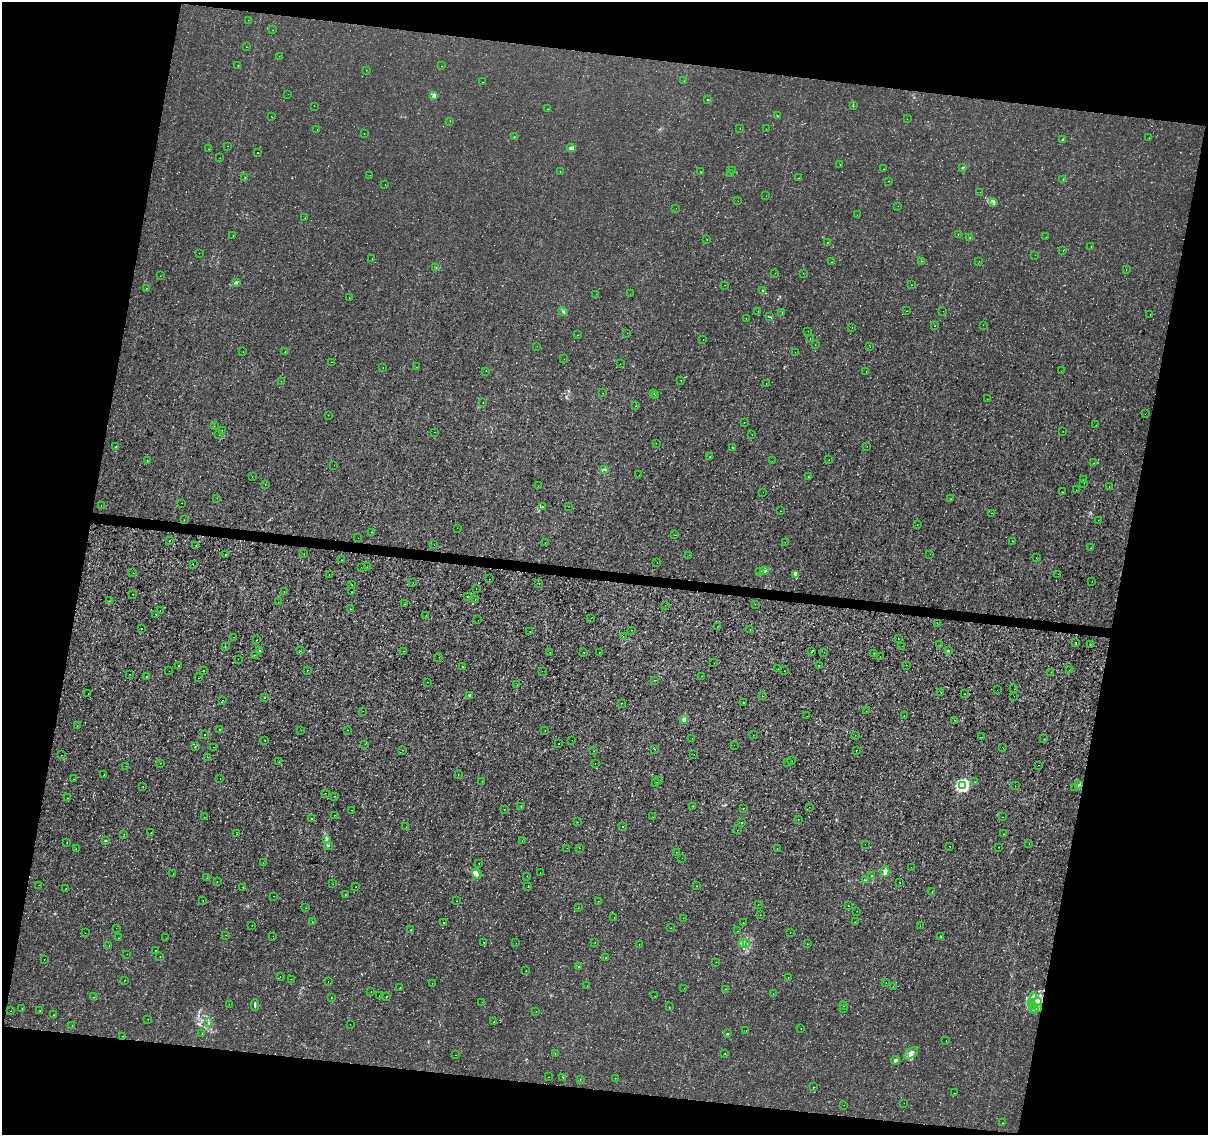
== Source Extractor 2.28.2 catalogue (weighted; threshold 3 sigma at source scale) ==
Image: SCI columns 10-4830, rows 284-4815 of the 4830 x 5040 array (HDU 1 of 3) = the unmasked area's bounding box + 8 px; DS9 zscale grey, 4 x 4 block average (1 PNG px = mean of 4 x 4 image px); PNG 1210 x 1137 px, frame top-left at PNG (2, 2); each listed source drawn as its Kron ellipse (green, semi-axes under 4 px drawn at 4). Shown black and unused: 24% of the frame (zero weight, under 3 of 4 exposures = <1% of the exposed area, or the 3 px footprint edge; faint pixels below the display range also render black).
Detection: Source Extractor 2.28.2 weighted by HDU 2 'WHT'. Background -8.36e-05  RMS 7.9e-04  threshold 0.00354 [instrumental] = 3 sigma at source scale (4.5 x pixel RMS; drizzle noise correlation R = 1.50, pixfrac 1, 0.0396/0.0396 arcsec/px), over >= 5 px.
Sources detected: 528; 16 too faint to see at this stretch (4 x 4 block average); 5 cosmic-ray / hot-pixel residue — neither listed nor drawn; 7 coinciding with a brighter row at this scale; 10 inside a brighter listed object's ellipse — not listed separately; the other 490 listed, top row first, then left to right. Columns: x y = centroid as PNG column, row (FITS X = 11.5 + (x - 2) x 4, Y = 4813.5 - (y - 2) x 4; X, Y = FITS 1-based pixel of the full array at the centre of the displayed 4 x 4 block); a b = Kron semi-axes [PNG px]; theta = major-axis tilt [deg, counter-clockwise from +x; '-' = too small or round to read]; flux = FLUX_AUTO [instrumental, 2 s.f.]
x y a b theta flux
248 20 2 2 - 0.076
273 30 2 2 - 0.11
246 47 2 2 - 0.12
279 56 2 2 - 0.12
238 66 2 2 - 0.13
442 66 2 2 - 0.087
366 70 2 2 - 0.11
684 81 2 2 - 0.076
483 82 2 2 - 0.078
288 94 2 2 - 0.09
434 96 3 3 - 2.1
707 100 3 2 - 0.23
314 106 2 2 - 0.088
853 106 3 2 - 0.33
548 109 2 2 - 0.12
271 116 2 2 - 0.093
777 116 2 2 - 0.27
907 119 2 2 - 0.082
450 121 2 2 - 0.059
740 129 2 2 - 0.11
766 129 2 2 - 0.094
317 130 2 2 - 0.079
364 134 2 2 - 0.088
514 137 2 2 - 0.17
1149 138 2 2 - 0.092
1063 140 3 2 - 0.82
227 146 2 2 - 0.33
571 148 4 3 - 1.2
209 149 2 2 - 0.1
258 153 2 2 - 0.28
220 158 2 2 - 0.13
840 164 2 2 - 0.19
962 167 2 2 - 0.29
884 169 2 2 - 0.15
733 171 2 2 - 0.1
560 172 2 2 - 0.1
700 172 2 2 - 0.11
731 173 2 2 - 0.098
370 175 2 2 - 0.1
245 178 2 2 - 0.42
799 178 2 2 - 0.089
1063 179 2 2 - 0.21
888 181 2 2 - 0.11
385 184 2 2 - 0.2
980 192 2 2 - 0.091
766 196 2 2 - 0.076
738 201 2 2 - 0.059
994 202 4 3 - 0.92
898 206 2 2 - 0.14
676 208 2 2 - 0.055
857 215 2 2 - 0.06
305 218 2 2 - 0.12
958 234 2 2 - 0.52
233 235 2 2 - 0.11
970 237 2 2 - 0.2
1046 237 2 2 - 0.099
707 240 2 2 - 0.099
827 242 2 2 - 0.12
1091 247 2 2 - 0.19
1063 251 2 2 - 0.33
199 253 2 2 - 0.065
1035 255 2 2 - 0.11
372 259 2 2 - 0.074
922 261 2 2 - 0.082
979 261 2 2 - 0.11
831 262 2 2 - 0.2
436 268 2 2 - 0.17
1126 270 2 2 - 0.1
775 273 2 2 - 0.075
803 273 2 2 - 0.078
160 276 2 2 - 0.08
236 283 3 2 - 0.52
725 285 2 2 - 0.097
912 285 2 2 - 0.098
146 288 2 2 - 0.13
763 290 3 2 - 0.43
596 294 2 2 - 0.085
630 294 2 2 - 0.16
349 298 2 2 - 0.26
758 311 2 2 - 0.18
907 311 2 2 - 0.14
943 311 2 2 - 0.077
563 312 5 2 - 0.88
782 312 2 2 - 0.12
1150 315 2 2 - 0.13
769 317 2 2 - 0.24
746 318 2 2 - 0.13
983 325 2 2 - 0.094
935 326 2 2 - 0.32
852 328 2 2 - 0.097
808 331 2 2 - 0.075
627 333 2 2 - 0.075
577 335 2 2 - 0.094
810 338 2 2 - 0.13
703 340 2 2 - 0.082
815 345 2 2 - 0.1
537 346 2 2 - 0.084
870 347 2 2 - 0.079
243 352 2 2 - 0.094
285 352 2 2 - 0.17
795 352 2 2 - 0.095
564 359 2 2 - 0.069
331 362 2 2 - 0.1
620 364 2 2 - 0.054
383 367 2 2 - 0.11
416 367 2 2 - 0.15
486 371 2 2 - 0.079
1061 371 2 2 - 0.068
866 372 2 2 - 0.22
681 380 2 2 - 0.15
281 381 2 2 - 0.13
766 383 2 2 - 0.1
603 393 2 2 - 0.086
654 394 2 2 - 0.12
655 396 2 2 - 0.088
987 399 2 2 - 0.07
483 403 2 2 - 0.11
636 406 2 2 - 0.51
1145 414 2 2 - 0.12
328 415 2 2 - 0.079
744 423 2 2 - 0.11
1096 425 2 2 - 0.073
214 426 2 2 - 0.09
222 430 2 2 - 0.14
1063 431 2 2 - 0.12
434 432 2 2 - 0.17
219 435 2 2 - 0.063
752 435 2 2 - 0.095
656 443 2 2 - 0.14
867 446 2 2 - 0.093
115 447 2 2 - 0.45
733 447 2 2 - 0.18
710 457 2 2 - 0.25
147 460 2 2 - 0.59
829 460 2 2 - 0.078
772 461 2 2 - 0.16
1094 463 2 2 - 0.35
334 465 2 2 - 0.052
604 469 3 2 - 0.35
639 475 2 2 - 0.12
252 477 2 2 - 0.1
808 477 2 2 - 0.22
1083 480 2 2 - 0.078
1084 483 2 2 - 0.077
265 484 2 2 - 0.096
538 486 2 2 - 0.082
1109 486 2 2 - 0.08
1076 490 2 2 - 0.088
763 492 2 2 - 0.13
1062 492 2 2 - 0.21
217 498 2 2 - 0.064
950 499 2 2 - 0.08
181 503 2 2 - 0.087
101 505 2 2 - 0.13
569 506 2 2 - 0.17
542 507 2 2 - 0.16
781 511 2 2 - 0.097
992 513 2 2 - 0.07
184 520 2 2 - 0.12
1098 520 2 2 - 0.098
917 525 2 2 - 0.076
457 528 2 2 - 0.06
371 532 2 2 - 0.099
675 535 2 2 - 0.14
358 538 2 2 - 0.14
170 541 2 2 - 0.13
1012 541 2 2 - 0.13
785 542 2 2 - 0.13
545 543 2 2 - 0.08
196 545 2 2 - 0.13
434 545 2 2 - 0.077
1091 548 2 2 - 0.09
225 554 2 2 - 0.38
304 554 2 2 - 0.13
930 554 2 2 - 0.24
689 555 2 2 - 0.056
1036 557 2 2 - 0.09
342 560 2 2 - 0.1
657 562 2 2 - 0.13
193 565 2 2 - 0.15
361 567 2 2 - 0.14
367 567 2 2 - 0.2
764 571 4 3 - 1.2
759 572 3 2 - 0.46
133 573 2 2 - 0.15
796 574 4 3 - 1.7
1058 574 2 2 - 0.076
329 575 2 2 - 0.14
489 579 2 2 - 0.077
1092 582 2 2 - 0.094
413 583 2 2 - 0.099
539 583 2 2 - 0.094
352 584 2 2 - 0.18
476 589 2 2 - 0.17
284 592 2 2 - 0.14
351 592 2 2 - 0.24
133 594 2 2 - 0.14
467 597 2 2 - 0.11
475 599 2 2 - 0.18
109 601 2 2 - 0.097
278 602 2 2 - 0.055
404 604 2 2 - 0.079
755 604 2 2 - 0.079
665 605 2 2 - 0.19
350 609 2 2 - 0.22
160 610 2 2 - 0.071
156 615 2 2 - 0.13
426 615 2 2 - 0.091
591 618 2 2 - 0.082
478 620 2 2 - 0.064
937 623 2 2 - 0.11
718 626 2 2 - 0.16
141 629 2 2 - 0.23
750 629 2 2 - 0.096
631 630 2 2 - 0.16
530 632 2 2 - 1.2
623 636 2 2 - 0.2
233 637 2 2 - 0.093
898 639 2 2 - 0.29
257 640 2 2 - 0.12
1076 642 2 2 - 0.19
940 645 2 2 - 0.11
1090 645 2 2 - 0.096
902 646 2 2 - 0.093
225 647 2 2 - 0.13
259 651 2 2 - 0.15
300 651 2 2 - 0.54
403 651 2 2 - 0.18
948 651 2 2 - 0.36
550 652 2 2 - 0.13
584 652 2 2 - 0.41
599 652 2 2 - 0.18
812 652 2 2 - 0.51
824 652 2 2 - 0.055
874 653 2 2 - 0.13
254 655 2 2 - 0.17
880 656 2 2 - 0.38
439 657 2 2 - 0.08
238 659 2 2 - 0.07
714 663 2 2 - 0.093
179 665 2 2 - 0.29
819 665 2 2 - 0.2
906 665 2 2 - 0.082
462 666 2 2 - 0.13
778 669 2 2 - 0.11
203 670 2 2 - 0.16
307 670 2 2 - 0.13
1069 670 2 2 - 0.083
169 671 2 2 - 0.06
542 671 2 2 - 0.18
784 671 2 2 - 0.1
1051 672 2 2 - 0.096
129 674 2 2 - 0.17
146 676 2 2 - 0.25
701 676 2 2 - 0.21
199 678 2 2 - 0.19
654 680 2 2 - 0.29
428 682 2 2 - 0.48
517 685 2 2 - 0.13
1014 689 2 2 - 0.084
997 690 2 2 - 0.057
941 692 2 2 - 0.11
88 693 2 2 - 0.32
964 694 2 2 - 0.12
469 695 3 2 - 0.4
762 696 2 2 - 0.23
1014 696 2 2 - 0.071
265 698 2 2 - 0.18
222 700 2 2 - 0.29
621 703 2 2 - 0.14
743 703 2 2 - 0.35
363 711 2 2 - 0.089
866 711 2 2 - 0.062
904 715 2 2 - 0.087
807 716 2 2 - 0.23
684 719 2 2 - 8.8
955 720 2 2 - 0.15
77 726 2 2 - 0.23
219 729 2 2 - 0.52
301 730 2 2 - 0.26
348 730 2 2 - 0.16
545 730 2 2 - 0.19
205 735 2 2 - 0.21
753 735 2 2 - 0.11
855 735 2 2 - 0.077
982 737 2 2 - 0.076
692 738 2 2 - 0.063
1044 739 2 2 - 0.088
265 740 2 2 - 0.2
572 740 2 2 - 0.069
365 744 2 2 - 0.098
559 744 2 2 - 0.19
734 745 2 2 - 0.099
195 747 2 2 - 0.15
213 747 2 2 - 0.17
1003 748 2 2 - 0.098
655 749 2 2 - 0.096
402 750 2 2 - 0.074
856 750 2 2 - 0.69
594 751 2 2 - 0.1
694 754 2 2 - 0.088
62 755 2 2 - 0.077
207 757 2 2 - 0.26
791 761 2 2 - 0.07
279 762 2 2 - 0.078
161 763 2 2 - 0.1
595 763 2 2 - 0.13
788 763 2 2 - 0.092
1038 765 2 2 - 0.11
126 766 2 2 - 0.14
458 774 2 2 - 0.15
104 775 2 2 - 0.5
74 779 2 2 - 0.13
220 779 2 2 - 0.26
658 780 2 2 - 0.082
482 781 2 2 - 0.088
656 782 2 2 - 0.13
975 782 2 2 - 0.069
1078 785 2 2 - 0.37
962 786 3 3 - 65
1015 786 2 2 - 0.092
143 787 2 2 - 0.15
1075 787 2 2 - 0.13
325 793 2 2 - 0.14
334 796 2 2 - 0.13
68 798 2 2 - 0.34
521 806 2 2 - 0.16
693 806 2 2 - 0.091
809 807 2 2 - 0.11
744 808 2 2 - 0.12
504 809 2 2 - 0.19
351 810 2 2 - 0.097
334 815 2 2 - 0.15
204 817 2 2 - 0.22
653 817 2 2 - 0.11
1003 817 2 2 - 0.11
312 819 2 2 - 0.6
798 819 2 2 - 0.13
577 822 2 2 - 0.15
742 823 2 2 - 0.28
623 826 2 2 - 0.51
406 827 2 2 - 0.082
737 830 2 2 - 0.056
151 833 2 2 - 0.15
124 834 2 2 - 0.15
236 834 2 2 - 0.18
1003 834 2 2 - 0.14
105 840 3 2 - 0.34
327 840 3 2 - 0.67
522 841 2 2 - 0.12
67 842 2 2 - 0.13
865 844 2 2 - 0.11
1029 844 2 2 - 0.083
328 846 2 2 - 0.26
950 846 2 2 - 0.35
999 847 2 2 - 0.12
567 848 2 2 - 0.086
579 848 2 2 - 0.23
777 848 2 2 - 0.13
76 849 2 2 - 0.068
676 852 2 2 - 0.074
682 858 2 2 - 0.084
263 863 2 2 - 0.091
479 863 2 2 - 0.12
911 867 2 2 - 0.088
885 872 6 3 75 2.5
540 873 2 2 - 0.083
173 874 2 2 - 0.087
477 874 5 3 - 1.3
871 875 2 2 - 0.12
527 876 2 2 - 0.08
207 878 2 2 - 0.17
866 880 2 2 - 0.16
217 881 2 2 - 0.19
900 883 2 2 - 0.16
333 884 2 2 - 0.19
39 885 2 2 - 0.11
697 886 2 2 - 0.13
243 887 2 2 - 0.18
356 887 2 2 - 0.22
528 887 2 2 - 0.084
65 889 2 2 - 0.12
932 892 2 2 - 0.12
345 895 2 2 - 0.11
274 896 2 2 - 0.095
203 900 2 2 - 0.38
456 901 2 2 - 0.14
598 901 2 2 - 0.11
758 905 2 2 - 0.086
848 906 2 2 - 0.46
306 908 2 2 - 0.26
578 908 2 2 - 0.15
857 911 2 2 - 0.072
760 915 2 2 - 0.078
614 917 2 2 - 0.067
683 918 2 2 - 0.1
312 922 2 2 - 0.1
444 922 2 2 - 0.85
743 922 2 2 - 0.33
855 922 2 2 - 0.22
252 925 2 2 - 0.18
920 926 2 2 - 0.095
116 928 2 2 - 0.11
671 928 2 2 - 0.081
411 930 2 2 - 0.17
737 931 2 2 - 0.17
85 933 2 2 - 0.12
790 933 2 2 - 0.077
226 935 2 2 - 0.12
273 936 2 2 - 0.18
941 936 2 2 - 0.086
118 938 2 2 - 0.12
166 938 2 2 - 0.079
484 942 2 2 - 0.25
595 942 2 2 - 0.074
516 943 2 2 - 0.25
639 944 2 2 - 0.093
743 944 4 3 - 1.3
747 944 2 2 - 0.34
807 944 2 2 - 0.12
109 945 2 2 - 0.11
155 950 2 2 - 0.15
127 954 2 2 - 0.094
160 956 2 2 - 0.13
606 958 2 2 - 0.2
44 959 2 2 - 0.55
716 962 2 2 - 0.088
579 967 2 2 - 0.31
526 971 2 2 - 0.11
280 976 2 2 - 0.13
788 978 2 2 - 0.13
291 979 2 2 - 0.08
125 980 2 2 - 0.31
328 982 2 2 - 0.13
432 983 2 2 - 0.074
886 983 2 2 - 0.11
587 986 2 2 - 0.11
893 986 2 2 - 0.084
400 988 2 2 - 0.16
684 988 2 2 - 0.076
725 989 2 2 - 0.13
371 992 2 2 - 0.095
773 994 2 2 - 0.098
379 996 2 2 - 0.067
387 996 2 2 - 0.21
655 996 2 2 - 0.07
1033 996 3 2 - 0.29
94 997 2 2 - 0.15
331 997 2 2 - 0.21
482 1002 2 2 - 0.075
1037 1002 5 2 - 0.84
1031 1003 2 2 - 0.16
229 1004 2 2 - 0.071
255 1005 5 2 - 0.85
844 1006 2 2 - 0.15
1032 1006 2 2 - 0.14
669 1007 2 2 - 0.26
22 1008 2 2 - 0.15
844 1008 2 2 - 0.081
1039 1008 2 2 - 0.43
1034 1009 4 2 - 0.68
10 1011 2 2 - 0.086
40 1011 2 2 - 0.16
536 1011 2 2 - 0.12
54 1015 2 2 - 0.12
148 1019 2 2 - 0.065
209 1022 2 2 - 0.23
494 1022 2 2 - 0.16
350 1024 2 2 - 0.057
72 1025 2 2 - 0.079
801 1028 2 2 - 0.28
746 1031 2 2 - 0.12
202 1033 2 2 - 0.13
727 1034 3 2 - 0.52
122 1036 2 2 - 0.11
946 1041 2 2 - 0.077
725 1053 2 2 - 0.2
911 1053 8 4 40 2.5
555 1054 2 2 - 0.12
455 1055 2 2 - 0.18
896 1060 5 2 - 1.1
549 1077 2 2 - 0.13
563 1077 2 2 - 0.19
615 1078 2 2 - 0.1
580 1079 3 2 - 0.19
814 1087 2 2 - 0.12
954 1093 2 2 - 0.2
904 1103 2 2 - 0.055
844 1105 2 2 - 0.081
1003 1123 2 2 - 0.32
Diffuse or blended objects may show on this block-average render without a row.